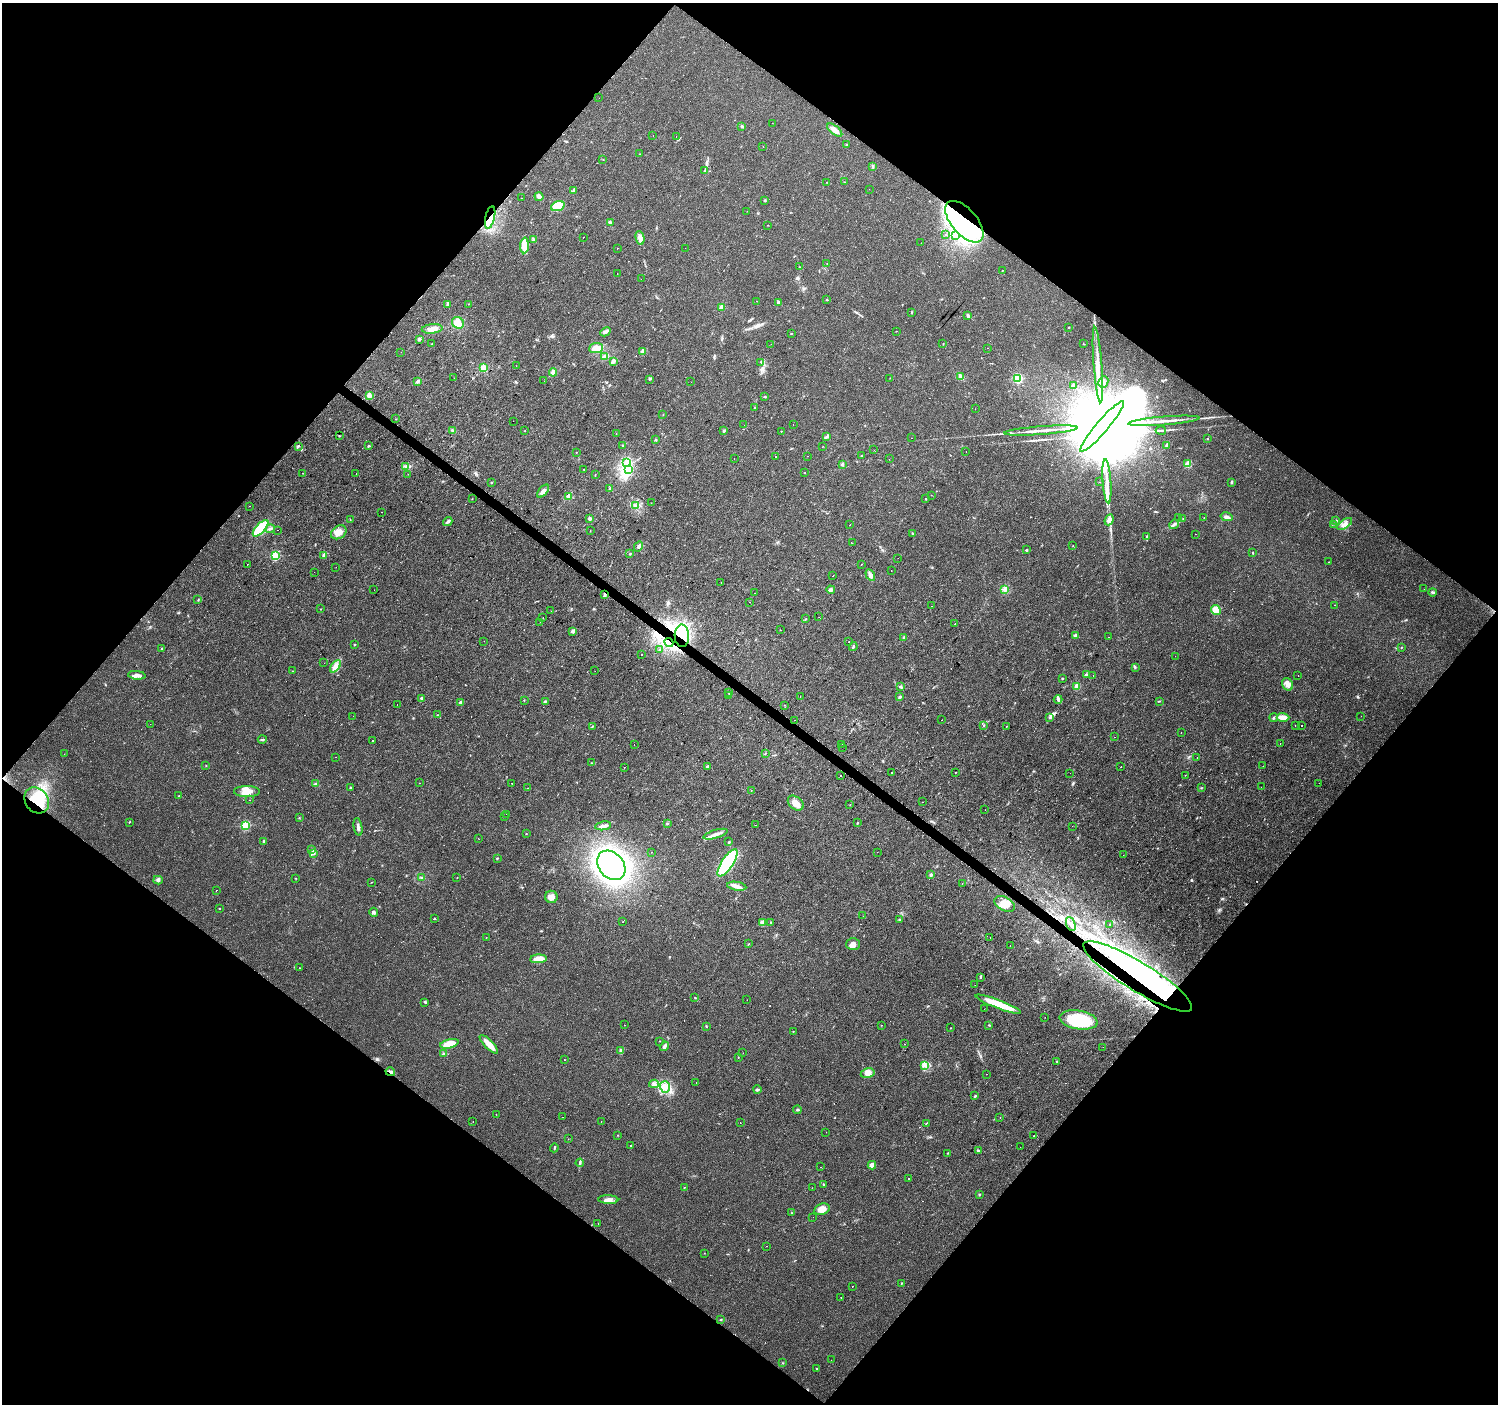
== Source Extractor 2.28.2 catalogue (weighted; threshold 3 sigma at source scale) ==
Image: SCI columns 1-5982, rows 171-5777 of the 5984 x 6013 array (HDU 1 of 3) = the unmasked area's bounding box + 8 px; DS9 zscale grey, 4 x 4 block average (1 PNG px = mean of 4 x 4 image px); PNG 1500 x 1406 px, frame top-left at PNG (2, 3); each listed source drawn as its Kron ellipse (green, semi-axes under 4 px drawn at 4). Shown black and unused: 50% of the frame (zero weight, under 3 of 4 exposures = <1% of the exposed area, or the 3 px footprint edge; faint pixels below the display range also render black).
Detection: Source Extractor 2.28.2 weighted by HDU 2 'WHT'. Background 0.0294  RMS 0.0034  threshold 0.0154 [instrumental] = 3 sigma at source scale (4.5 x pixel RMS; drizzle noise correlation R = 1.50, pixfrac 1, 0.0396/0.0396 arcsec/px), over >= 5 px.
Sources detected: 561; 1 too faint to see at this stretch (4 x 4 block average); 18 inside a brighter object's white glare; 102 cosmic-ray / hot-pixel residue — neither listed nor drawn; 5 coinciding with a brighter row at this scale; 14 inside a brighter listed object's ellipse — not listed separately; the other 421 listed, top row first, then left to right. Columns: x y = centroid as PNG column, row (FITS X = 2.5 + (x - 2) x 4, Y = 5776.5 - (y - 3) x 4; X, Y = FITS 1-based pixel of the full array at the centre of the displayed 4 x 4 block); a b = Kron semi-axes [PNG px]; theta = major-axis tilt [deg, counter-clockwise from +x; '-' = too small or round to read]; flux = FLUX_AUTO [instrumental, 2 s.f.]
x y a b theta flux
599 98 2 2 - 0.97
772 123 2 2 - 0.23
742 126 3 2 - 1.5
835 130 9 3 -38 14
653 136 2 2 - 0.47
676 137 2 2 - 3.6
846 145 2 2 - 3.4
763 147 2 2 - 5.2
640 154 2 2 - 8.6
603 160 2 2 - 0.93
873 166 3 2 - 1.7
705 171 3 2 - 3.7
827 182 2 2 - 0.69
844 182 2 2 - 0.8
869 189 2 2 - 0.6
574 190 4 3 - 2.7
539 196 5 3 - 8.6
522 198 2 2 - 1.3
765 200 2 2 - 8.5
558 206 7 4 20 58
747 211 2 2 - 0.3
490 217 11 4 77 20
611 222 2 2 - 1.4
964 222 25 12 -49 120
768 225 2 2 - 0.65
945 234 2 2 - 0.59
955 235 2 2 - 1.4
583 237 2 2 - 4.4
640 238 7 4 -76 8.9
534 240 2 2 - 2
921 243 2 2 - 0.58
524 245 8 4 86 29
617 248 2 2 - 0.66
685 248 2 2 - 0.34
827 264 2 2 - 0.45
800 267 2 2 - 1.3
1002 271 2 2 - 4.4
617 273 2 2 - 3
641 279 2 2 - 0.23
826 300 2 2 - 0.99
757 301 2 2 - 0.57
778 302 4 2 - 2.8
469 304 2 2 - 0.85
448 305 3 2 - 0.73
722 307 3 3 - 9
911 313 2 2 - 1.2
968 316 3 2 - 4.4
458 323 6 5 - 22
1069 327 2 2 - 0.76
432 329 10 4 6 13
897 331 2 2 - 3
606 332 6 3 28 5
791 333 2 2 - 2.1
419 339 3 3 - 3.3
431 344 2 2 - 0.63
771 344 2 2 - 0.34
943 344 2 2 - 0.7
1083 344 2 2 - 0.86
596 348 7 4 6 16
987 348 2 2 - 2.4
643 351 2 2 - 28
401 352 2 2 - 0.61
604 356 4 3 - 4.3
613 361 2 2 - 27
761 362 2 2 - 0.97
1098 364 38 2 -86 28
516 366 2 2 - 1.7
484 367 2 2 - 53
553 372 4 3 - 9.3
961 377 4 3 - 10
454 378 2 2 - 0.29
890 378 2 2 - 0.47
649 379 2 2 - 1.4
1018 379 2 2 - 240
418 381 4 3 - 3.1
544 381 2 2 - 0.82
691 382 2 2 - 2.5
1103 382 6 5 - 10
1073 386 3 2 - 5.4
369 396 3 3 - 9.6
764 396 2 2 - 1.4
755 408 3 2 - 1.5
975 409 2 2 - 1.6
663 414 2 2 - 0.71
396 419 2 2 - 0.77
513 421 2 2 - 0.82
1164 421 36 2 5 27
793 424 2 2 - 3.1
744 425 2 2 - 0.84
1102 426 32 6 49 82000
453 430 3 2 - 2
1161 430 5 2 - 2.9
525 431 2 2 - 0.67
724 431 3 2 - 2.4
781 431 2 2 - 0.81
1041 431 36 2 4 25
616 433 2 2 - 2.2
339 435 2 2 - 1.1
827 437 3 2 - 2.4
912 438 2 2 - 1.7
1208 439 2 2 - 2.8
656 440 3 2 - 1.6
623 445 2 2 - 1.3
1167 445 4 2 - 2.5
298 446 3 2 - 3.6
369 446 3 2 - 2.1
822 446 2 2 - 0.39
874 450 2 2 - 0.28
576 452 2 2 - 0.54
966 452 2 2 - 2.3
807 456 2 2 - 0.92
861 456 2 2 - 0.75
776 457 2 2 - 1.7
734 459 2 2 - 3.1
889 459 2 2 - 1.6
626 462 3 2 - 2.7
842 464 3 3 - 2.7
1188 464 2 2 - 76
406 466 2 2 - 1.9
584 469 2 2 - 1.8
628 470 2 2 - 2
303 473 2 2 - 1.2
804 473 2 2 - 0.75
356 474 2 2 - 1.4
408 474 2 2 - 0.24
595 475 2 2 - 0.55
1107 481 22 2 -86 20
491 482 2 2 - 0.83
1099 482 2 2 - 1.2
1232 482 4 2 - 2.5
609 489 3 2 - 2.4
543 491 8 3 51 10
931 495 2 2 - 0.42
569 496 2 2 - 48
472 499 2 2 - 0.6
926 499 2 2 - 1.2
651 503 2 2 - 0.42
249 506 2 2 - 0.52
636 506 4 2 - 3.6
381 512 2 2 - 0.46
1179 517 2 2 - 5.8
1204 517 2 2 - 0.5
1226 517 6 3 -13 6.4
1183 518 2 2 - 0.59
350 519 2 2 - 0.82
590 519 2 2 - 16
1109 520 5 3 - 13
1336 520 2 2 - 7.2
448 522 5 2 - 5.5
1174 524 5 2 - 3.9
1333 524 2 2 - 0.77
1345 524 8 4 33 9.8
850 525 2 2 - 0.96
261 528 10 4 48 73
270 529 5 2 - 3.2
278 530 2 2 - 7.8
590 531 2 2 - 0.62
339 532 8 6 36 16
913 533 3 2 - 1.3
1196 534 2 2 - 5.3
1147 536 2 2 - 2.3
852 543 2 2 - 0.78
1073 545 2 2 - 0.48
638 546 5 3 - 5.3
1026 550 2 2 - 2.8
1252 553 2 2 - 0.96
630 554 2 2 - 2
324 555 2 2 - 22
275 556 2 2 - 200
898 558 2 2 - 1.6
1328 562 2 2 - 0.46
247 564 2 2 - 2.3
861 564 2 2 - 0.98
336 567 2 2 - 0.47
891 571 2 2 - 0.44
314 572 2 2 - 0.51
870 575 6 4 -58 9.5
833 576 2 2 - 1.9
721 583 2 2 - 1.1
1005 589 3 2 - 2.3
1424 589 2 2 - 1.5
374 590 2 2 - 0.62
831 590 4 3 - 4.8
1432 592 4 2 - 3.1
755 593 2 2 - 2.9
605 595 3 3 - 2.6
198 600 2 2 - 0.98
750 602 2 2 - 0.49
1334 605 2 2 - 4
932 606 2 2 - 1.3
321 609 2 2 - 0.65
1216 610 5 4 - 20
551 611 2 2 - 2.2
543 617 2 2 - 3.7
819 617 2 2 - 1.4
805 619 3 2 - 1.3
540 622 2 2 - 6.2
955 624 2 2 - 20
780 630 2 2 - 0.7
573 631 3 2 - 7.2
1075 635 2 2 - 16
682 636 11 7 -88 38
1109 637 2 2 - 3.2
904 638 2 2 - 1.1
484 641 2 2 - 6.5
849 642 2 2 - 1.5
669 643 5 3 - 8.3
354 644 2 2 - 2.2
853 647 4 2 - 2.6
162 648 2 2 - 3.2
1401 648 2 2 - 0.99
660 650 2 2 - 3.5
641 654 2 2 - 11
1175 656 2 2 - 0.32
324 663 2 2 - 2
335 666 7 2 51 7.4
1135 668 2 2 - 1.5
292 671 2 2 - 0.94
595 671 2 2 - 0.38
1086 674 3 2 - 1.5
137 675 9 4 -5 9.1
1093 676 2 2 - 1.1
1298 676 2 2 - 3.2
1062 678 3 2 - 1.5
1288 684 6 5 - 10
1077 686 2 2 - 65
900 687 3 2 - 3.1
729 692 2 2 - 0.87
729 695 2 2 - 0.78
800 696 2 2 - 1.9
900 697 4 2 - 3.4
421 698 2 2 - 5.9
1058 699 4 3 - 3.6
524 700 2 2 - 0.65
545 701 2 2 - 2
1160 701 3 2 - 1.1
460 702 4 3 - 4.2
397 704 2 2 - 1.2
784 705 2 2 - 0.55
437 715 2 2 - 0.62
353 716 2 2 - 0.39
1361 716 2 2 - 1.4
1283 717 6 4 -1 14
1049 718 2 2 - 0.9
1274 718 4 2 - 2.4
795 720 2 2 - 1.5
942 720 2 2 - 4.7
150 724 2 2 - 0.26
984 725 2 2 - 1.3
1006 726 2 2 - 5.9
1295 726 2 2 - 1.1
1302 726 2 2 - 1
592 727 3 2 - 1.5
1181 732 2 2 - 3
1114 737 2 2 - 0.55
262 739 4 2 - 2.5
372 740 2 2 - 8.2
1280 743 2 2 - 0.51
842 744 2 2 - 3.1
634 745 2 2 - 21
842 747 2 2 - 1.7
765 753 2 2 - 1.1
64 754 2 2 - 0.57
336 757 2 2 - 0.27
1197 757 2 2 - 0.81
592 763 2 2 - 1.1
206 765 2 2 - 0.87
1263 766 2 2 - 0.48
624 767 2 2 - 3.6
707 767 3 2 - 3.3
1121 767 2 2 - 0.48
891 772 2 2 - 6.4
955 772 2 2 - 2.1
1070 773 2 2 - 0.41
1185 775 2 2 - 1.4
841 776 2 2 - 4.1
419 783 2 2 - 0.53
512 783 2 2 - 2.4
1319 783 2 2 - 4.4
316 784 3 2 - 2.5
350 787 2 2 - 3.3
1261 787 2 2 - 0.3
528 788 2 2 - 0.49
1201 788 2 2 - 0.78
751 791 2 2 - 0.43
247 792 13 5 0 21
179 796 2 2 - 0.74
37 800 14 11 -52 76
249 800 2 2 - 0.54
923 802 2 2 - 0.68
796 803 9 6 -40 19
850 805 2 2 - 3
985 810 2 2 - 0.44
507 814 2 2 - 3.7
504 816 2 2 - 0.88
299 818 2 2 - 1.1
129 822 3 2 - 1.2
667 823 2 2 - 1.5
857 823 2 2 - 3
245 825 2 2 - 190
756 825 2 2 - 1.6
603 826 8 3 9 7.7
1072 826 2 2 - 1.6
358 827 9 3 -80 6.7
526 833 2 2 - 0.73
716 834 13 3 16 11
479 839 2 2 - 0.85
264 841 3 2 - 3.2
729 842 2 2 - 2.5
311 850 2 2 - 1.3
652 852 2 2 - 1.4
877 852 2 2 - 0.36
314 853 3 3 - 3.6
1123 855 2 2 - 0.28
497 858 2 2 - 1.5
728 863 16 5 56 170
611 865 16 12 -50 770
931 875 3 2 - 2.6
421 877 2 2 - 1.7
457 877 2 2 - 0.81
296 878 2 2 - 0.65
158 880 5 3 - 4.5
372 882 2 2 - 0.69
962 884 2 2 - 0.39
737 886 10 3 -9 11
216 890 2 2 - 3.7
551 897 6 6 - 13
1005 904 11 6 -28 20
219 908 2 2 - 1
374 912 4 2 - 2.9
863 916 2 2 - 2.6
434 918 2 2 - 1.2
899 920 3 2 - 2.5
623 922 2 2 - 2.5
771 922 2 2 - 1.3
762 923 4 3 - 3.8
1071 924 7 3 -68 7.4
1110 924 2 2 - 0.82
486 937 2 2 - 0.58
990 937 2 2 - 1.6
749 944 2 2 - 0.78
853 944 7 6 - 10
1010 945 2 2 - 0.69
539 959 8 4 3 27
299 968 2 2 - 0.55
1138 976 63 14 -31 240
981 977 3 2 - 1.6
975 985 2 2 - 3.3
695 998 3 2 - 1
747 1000 2 2 - 0.26
425 1002 3 2 - 2.5
998 1004 24 4 -21 58
984 1009 2 2 - 0.63
1045 1017 2 2 - 3.3
1079 1020 19 9 -9 120
625 1025 2 2 - 1.1
881 1025 2 2 - 0.73
989 1025 3 2 - 1.2
706 1026 2 2 - 1
950 1028 2 2 - 0.99
793 1031 2 2 - 0.67
660 1041 2 2 - 0.66
449 1044 9 4 14 26
489 1044 12 3 -45 23
905 1044 2 2 - 1.9
664 1046 5 2 - 9.2
1103 1047 2 2 - 0.47
621 1051 3 2 - 2.9
743 1053 2 2 - 0.65
443 1054 2 2 - 1.8
738 1057 2 2 - 0.75
564 1060 2 2 - 9.5
1057 1061 2 2 - 1
925 1065 3 2 - 2.4
390 1072 5 3 - 5.8
868 1073 7 4 9 11
986 1074 2 2 - 1.1
696 1082 2 2 - 2.3
654 1084 5 2 - 4.2
665 1087 6 5 - 15
757 1090 4 2 - 3.8
975 1096 3 2 - 2.5
797 1110 4 2 - 2.4
496 1114 2 2 - 0.35
562 1117 2 2 - 2.3
1000 1117 2 2 - 2.4
601 1121 2 2 - 0.91
473 1122 2 2 - 0.77
740 1123 2 2 - 2.5
926 1124 4 2 - 1.1
826 1132 2 2 - 0.65
617 1135 2 2 - 0.59
1034 1136 2 2 - 280
568 1139 2 2 - 0.4
631 1145 2 2 - 4
1020 1147 2 2 - 0.86
554 1148 4 2 - 1.7
978 1150 4 2 - 2.9
948 1153 3 2 - 1.3
580 1163 4 2 - 2.8
872 1165 4 4 - 11
821 1167 2 2 - 1.3
909 1178 2 2 - 0.98
823 1184 2 2 - 1.5
684 1188 2 2 - 0.94
812 1188 2 2 - 0.48
979 1194 2 2 - 1.2
608 1200 10 3 -2 9.5
822 1209 8 5 18 17
792 1213 2 2 - 0.63
813 1217 2 2 - 0.32
598 1223 2 2 - 0.44
766 1246 2 2 - 0.49
704 1253 2 2 - 0.54
901 1283 2 2 - 0.96
852 1286 2 2 - 26
841 1297 2 2 - 0.97
721 1319 2 2 - 0.98
831 1360 2 2 - 0.68
782 1363 2 2 - 0.48
817 1368 2 2 - 0.8
Overlapping masked pixels (flux is a lower limit): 9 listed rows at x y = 490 217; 964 222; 605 595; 682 636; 669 643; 37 800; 1071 924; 1138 976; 390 1072
Diffuse or blended objects may show on this block-average render without a row.